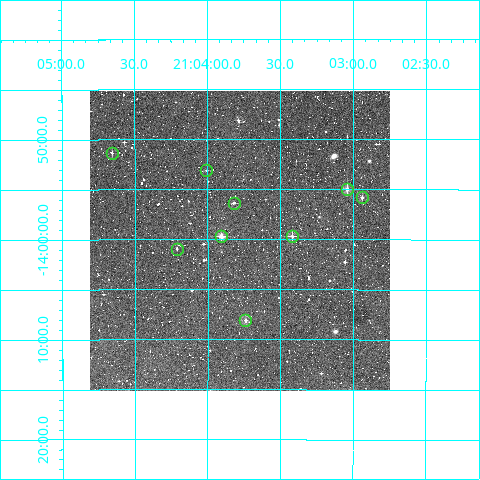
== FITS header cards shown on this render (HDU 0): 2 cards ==
NAXIS1  =                  300
NAXIS2  =                  300

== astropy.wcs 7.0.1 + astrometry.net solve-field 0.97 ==
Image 300 x 300 px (HDU 0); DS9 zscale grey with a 90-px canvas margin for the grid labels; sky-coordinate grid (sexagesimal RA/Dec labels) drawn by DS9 from the SOLVED WCS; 9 Tycho-2 reference stars matched to detected sources circled (green)
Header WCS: RA---TAN/DEC--TAN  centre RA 21:03:47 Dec -14:00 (315.94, -14.00 deg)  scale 6 arcsec/px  FOV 30.0' x 30.0'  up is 0 deg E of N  parity normal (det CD < 0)
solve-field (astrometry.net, Tycho-2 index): VERIFIED the header's WCS against the Tycho-2 star catalogue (verified at 2 index scales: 7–9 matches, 0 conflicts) and refined it, rather than solving blind
Solved WCS: RA---TAN-SIP/DEC--TAN-SIP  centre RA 21:03:47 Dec -14:00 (315.95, -14.00 deg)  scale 6 arcsec/px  FOV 30.0' x 30.0'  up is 0 deg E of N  parity normal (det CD < 0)
The solver's refit moves the header's centre by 1.1 arcsec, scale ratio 0.9999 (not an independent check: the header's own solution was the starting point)
Tycho-2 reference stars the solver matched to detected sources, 9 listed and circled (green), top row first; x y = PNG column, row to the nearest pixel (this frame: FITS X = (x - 90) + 1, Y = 300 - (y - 91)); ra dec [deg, ICRS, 3 dp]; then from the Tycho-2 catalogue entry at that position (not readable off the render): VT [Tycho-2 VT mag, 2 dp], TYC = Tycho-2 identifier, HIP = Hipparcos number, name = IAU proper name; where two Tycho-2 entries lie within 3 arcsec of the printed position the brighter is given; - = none
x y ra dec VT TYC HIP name
112 153 316.164 -13.855 12.05 5783-580-1 - -
206 170 316.002 -13.885 11.91 5783-1350-1 - -
347 189 315.761 -13.916 10.27 5782-972-1 - -
362 197 315.735 -13.930 10.83 5782-914-1 - -
234 203 315.955 -13.939 12.31 5782-1160-1 - -
221 236 315.976 -13.995 9.78 5783-1184-1 - -
292 236 315.855 -13.994 10.22 5782-1234-1 - -
177 249 316.053 -14.015 11.61 5783-837-1 - -
245 320 315.935 -14.135 10.13 5782-615-1 - -